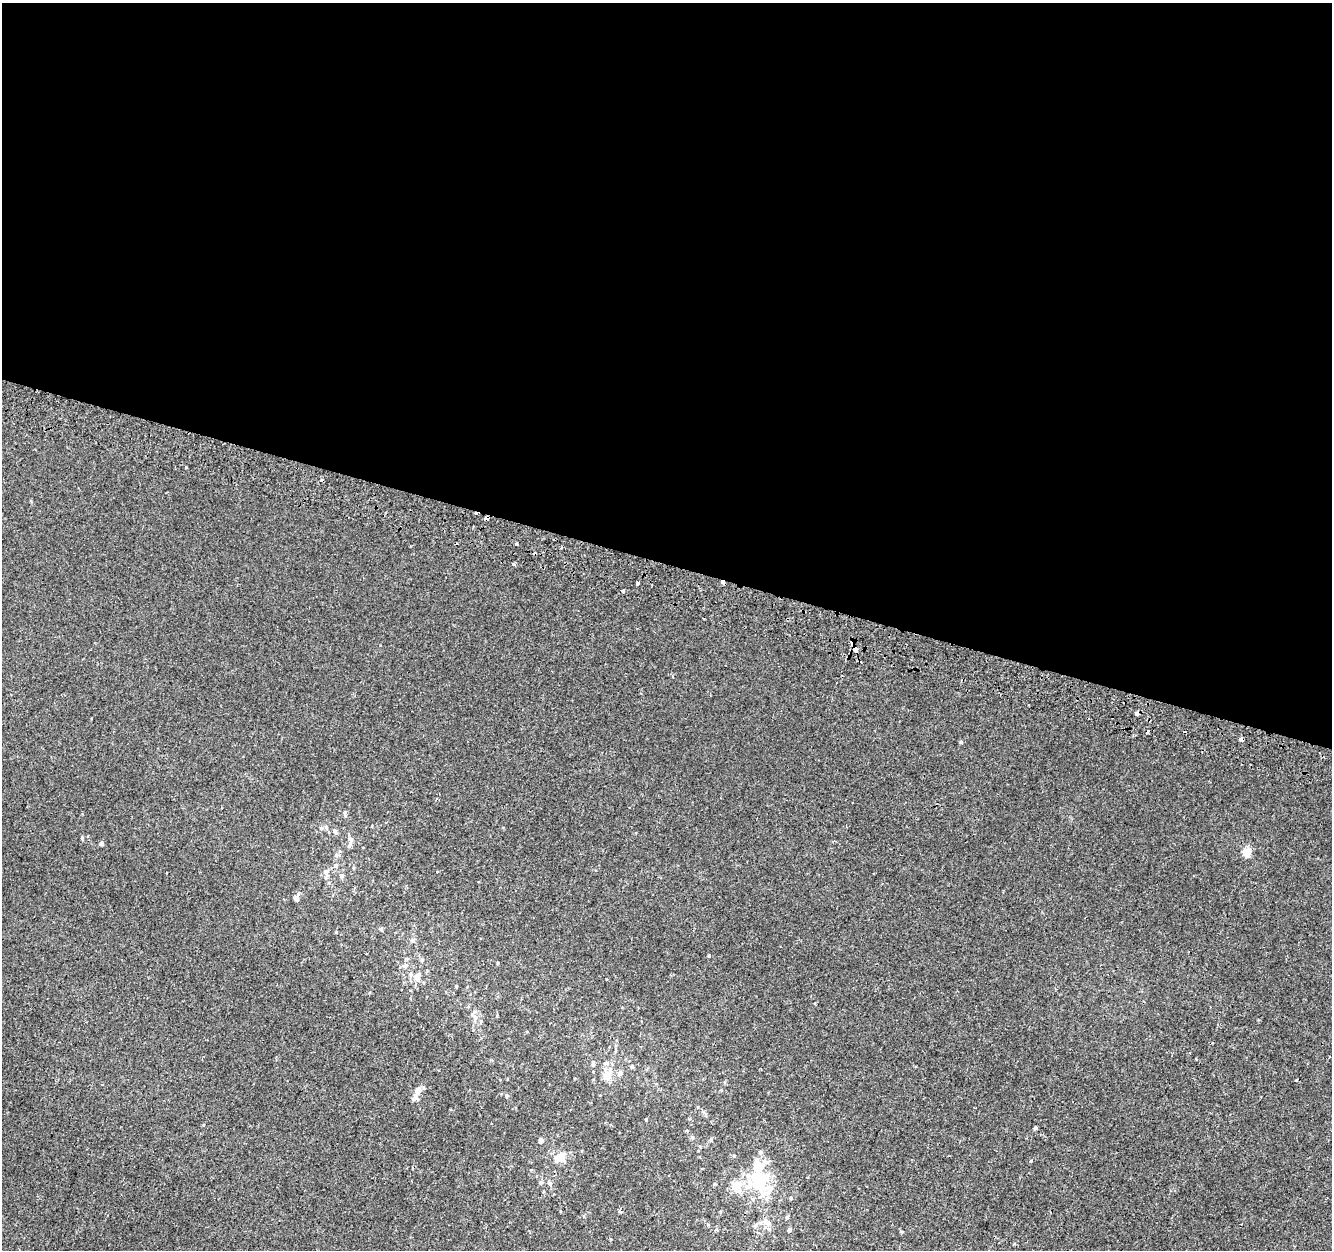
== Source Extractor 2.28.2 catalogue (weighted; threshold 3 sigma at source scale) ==
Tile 3 of 4 x 4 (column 3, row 1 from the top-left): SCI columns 2684-4013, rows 4065-5312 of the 5356 x 5574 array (HDU 1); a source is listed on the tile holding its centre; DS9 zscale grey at full resolution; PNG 1334 x 1252 px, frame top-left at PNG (2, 3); no overlay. Shown black and unused: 45% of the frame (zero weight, under 2 of 3 exposures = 2% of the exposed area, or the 3 px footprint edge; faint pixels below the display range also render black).
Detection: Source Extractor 2.28.2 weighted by HDU 2 'WHT'; one run over the whole footprint, this tile lists its part. Background 1.95e-05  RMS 0.0028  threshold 0.0126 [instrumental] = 3 sigma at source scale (4.5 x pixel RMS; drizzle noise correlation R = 1.50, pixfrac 1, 0.0396/0.0396 arcsec/px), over >= 5 px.
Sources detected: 67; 6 cosmic-ray / hot-pixel residue — not listed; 3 inside a brighter listed object's ellipse — not listed separately; the other 58 listed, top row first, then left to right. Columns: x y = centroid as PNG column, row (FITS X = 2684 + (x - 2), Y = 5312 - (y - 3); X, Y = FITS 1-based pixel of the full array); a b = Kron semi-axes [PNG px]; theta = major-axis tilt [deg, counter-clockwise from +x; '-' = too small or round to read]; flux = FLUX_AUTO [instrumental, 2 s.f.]
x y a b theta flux
185 467 3 2 - 0.29
487 518 3 3 - 0.9
516 544 4 3 - 1.5
513 564 3 3 - 1
722 582 3 3 - 3.1
638 583 4 3 - 1.3
623 591 4 3 - 0.83
856 650 4 3 - 10
1137 713 3 3 - 2.7
1241 739 4 3 - 2.3
345 813 9 3 -84 0.43
326 827 7 5 -89 0.65
335 831 6 5 - 0.6
82 837 5 3 - 0.26
351 839 9 6 -42 0.84
835 841 4 3 - 0.27
101 843 5 5 - 0.65
1247 852 5 5 - 7.7
336 855 6 5 - 0.54
336 865 6 5 - 0.46
437 872 3 3 - 0.46
325 873 16 6 -75 1.2
341 875 6 6 - 0.58
296 898 5 5 - 1.3
336 932 3 3 - 0.19
412 940 7 5 1 0.53
709 956 4 3 - 0.25
406 965 6 5 - 0.56
417 977 9 7 75 1.6
456 986 4 3 - 0.26
474 1016 13 6 -52 1.4
1196 1059 3 2 - 0.22
593 1064 7 5 84 0.66
632 1067 5 4 - 0.36
620 1073 6 5 - 0.87
608 1076 13 9 59 3.2
1296 1080 3 3 - 0.59
418 1090 7 6 - 1.6
506 1096 4 4 - 0.33
414 1097 12 9 59 1.4
705 1114 7 4 -71 0.41
646 1119 3 3 - 0.3
1035 1128 4 3 - 0.73
711 1140 6 4 72 0.39
541 1141 6 5 - 0.78
734 1156 4 4 - 0.28
562 1157 10 7 -67 2.5
758 1167 23 12 -88 5.6
759 1180 14 11 81 22
541 1182 6 5 - 0.49
550 1184 7 5 -70 0.54
715 1184 5 4 - 0.31
736 1186 11 8 -59 4.9
770 1189 15 8 60 2.6
791 1198 5 4 - 0.3
787 1217 5 5 - 0.39
767 1222 11 7 -38 1.6
789 1230 5 4 - 0.69
Overlapping masked pixels (flux is a lower limit): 5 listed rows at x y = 487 518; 722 582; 856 650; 1137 713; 1241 739
Unlisted compact peaks at least as high as the median listed source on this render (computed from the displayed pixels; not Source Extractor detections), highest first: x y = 961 742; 1031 1161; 902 1232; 381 930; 620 1212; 203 1125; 31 501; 498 963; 692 1137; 611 1239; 372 826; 584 1216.